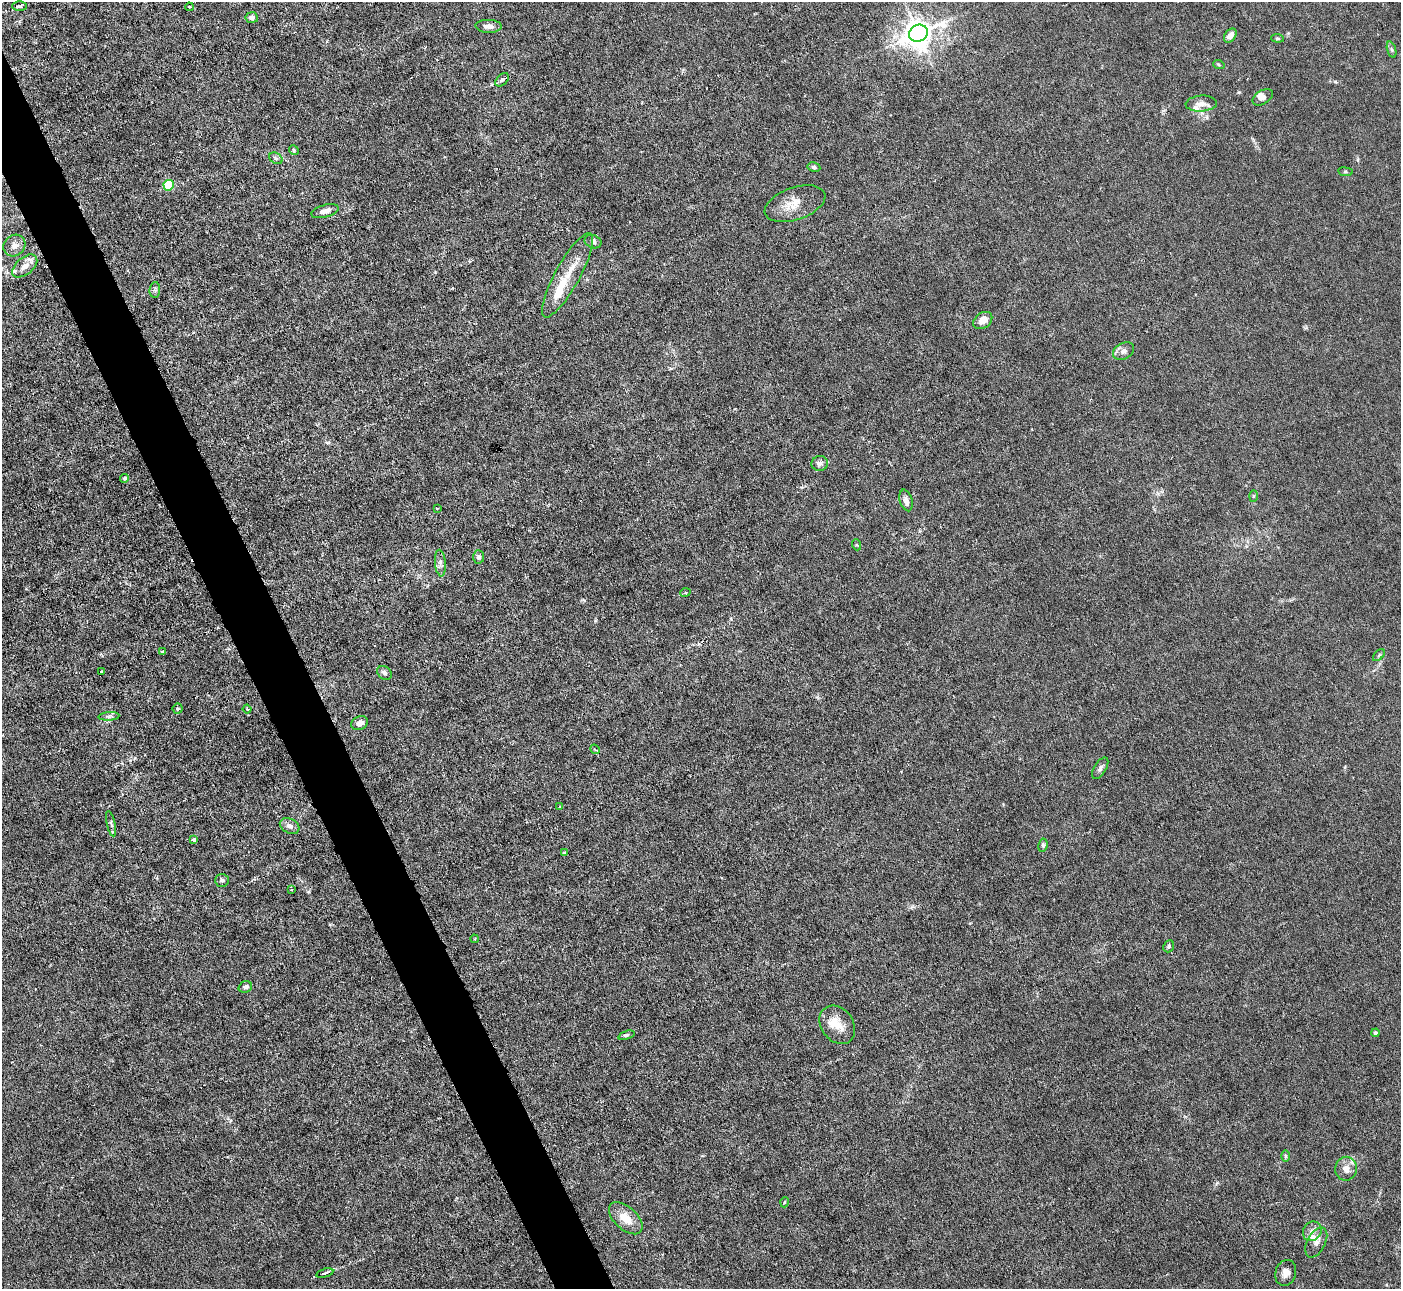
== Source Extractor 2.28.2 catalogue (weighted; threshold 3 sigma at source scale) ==
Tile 11 of 4 x 4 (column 3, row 3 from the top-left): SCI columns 2797-4195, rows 1570-2856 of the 5593 x 5578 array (HDU 1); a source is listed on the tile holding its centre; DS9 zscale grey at full resolution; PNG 1403 x 1291 px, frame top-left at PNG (2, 2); each listed source drawn as its Kron ellipse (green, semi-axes under 4 px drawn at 4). Shown black and unused: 4% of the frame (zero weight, under 3 of 6 exposures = <1% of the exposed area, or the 3 px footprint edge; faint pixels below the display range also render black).
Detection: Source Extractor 2.28.2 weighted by HDU 2 'WHT'; one run over the whole footprint, this tile lists its part. Background 0.0215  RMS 0.0027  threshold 0.0112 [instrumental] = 3 sigma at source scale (4.09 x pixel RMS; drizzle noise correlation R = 1.36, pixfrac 0.8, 0.05/0.05 arcsec/px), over >= 5 px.
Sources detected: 72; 1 inside a brighter object's white glare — neither listed nor drawn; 4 inside a brighter listed object's ellipse — not listed separately; the other 67 listed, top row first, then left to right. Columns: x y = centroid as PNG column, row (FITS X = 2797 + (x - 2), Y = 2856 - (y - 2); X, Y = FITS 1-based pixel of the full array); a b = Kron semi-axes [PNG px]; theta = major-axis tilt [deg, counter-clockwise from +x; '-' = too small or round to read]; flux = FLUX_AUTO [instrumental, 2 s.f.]
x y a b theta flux
19 6 7 5 1 0.79
189 7 4 3 - 0.36
252 17 6 5 - 0.86
489 26 13 6 -2 1.4
918 33 9 8 - 330
1230 36 8 5 54 1.9
1277 38 6 4 -5 0.35
1392 50 8 3 -71 0.46
1219 65 6 3 -20 0.29
502 80 8 5 42 0.68
1263 97 11 6 31 1
1201 104 15 8 4 1.9
294 150 5 4 - 0.38
276 158 7 5 -31 0.53
814 167 6 4 -12 0.56
1345 172 7 4 -7 0.35
169 185 5 5 - 14
795 204 31 16 19 4.6
325 211 14 6 16 1.6
593 242 9 6 -23 0.76
14 245 11 10 - 1.9
25 266 14 8 40 2.7
568 275 48 12 61 7.1
155 290 8 5 84 0.6
983 320 10 7 36 2.3
1123 351 11 8 29 1.2
820 464 8 7 - 0.96
125 478 4 4 - 0.42
1254 496 6 4 88 0.29
906 500 11 6 -74 1.5
437 509 3 3 - 0.24
857 545 5 3 - 0.28
479 557 6 5 - 0.66
440 563 13 5 -84 1.1
685 593 5 3 - 0.27
162 651 4 3 - 0.4
1379 655 7 4 45 0.41
102 672 3 3 - 0.61
384 673 8 6 -39 0.82
178 709 5 5 - 0.43
247 709 4 3 - 0.26
109 716 10 4 4 0.73
360 723 9 6 26 1.5
595 749 5 4 - 0.32
1100 768 12 6 58 0.82
560 806 2 2 - 0.24
111 824 13 4 -77 0.68
290 826 10 7 -29 1.2
194 839 4 3 - 1.4
1043 845 7 4 81 0.46
564 852 3 3 - 0.3
222 880 7 6 - 0.62
291 889 3 2 - 0.18
475 939 4 3 - 0.17
1169 946 6 5 - 0.54
245 987 7 5 20 0.88
837 1025 21 16 -54 4.3
1375 1033 4 4 - 0.43
626 1035 8 4 20 0.44
1286 1156 6 4 -89 0.37
1346 1169 12 11 - 2.1
785 1202 5 3 - 0.27
626 1218 20 11 -42 4.1
1312 1231 10 9 - 1.5
1316 1242 16 9 62 1.7
325 1273 9 3 15 0.68
1286 1273 13 10 73 1.7